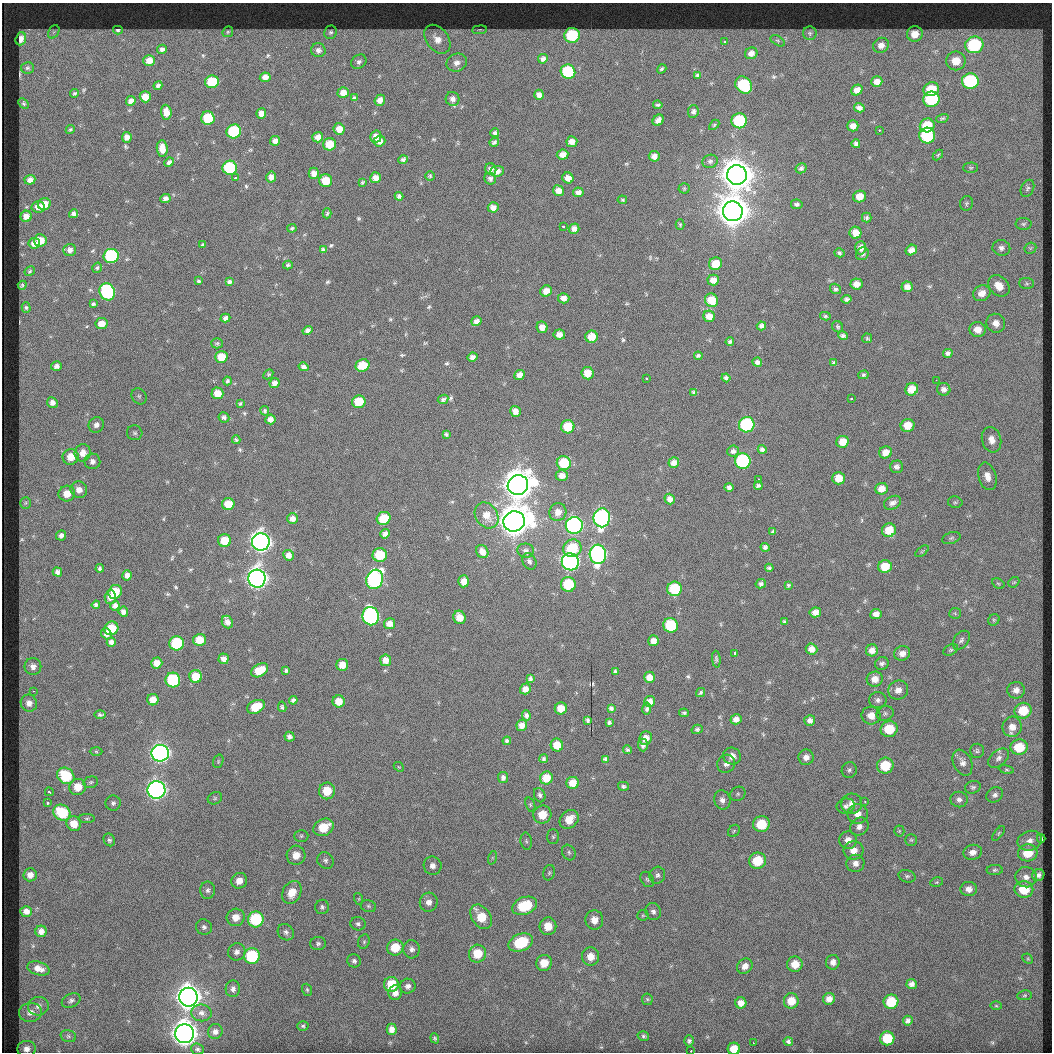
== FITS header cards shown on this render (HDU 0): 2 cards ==
NAXIS1  =                 1050  /
NAXIS2  =                 1050  /

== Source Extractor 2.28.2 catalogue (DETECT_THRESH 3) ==
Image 1050 x 1050 px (HDU 0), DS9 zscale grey, 1 PNG px = 1 image px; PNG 1054 x 1054 px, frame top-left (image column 1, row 1050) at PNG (2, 3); each listed source drawn as its Kron ellipse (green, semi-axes under 4 px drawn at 4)
Background 16.7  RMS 1.2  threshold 3.48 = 3 sigma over >= 5 px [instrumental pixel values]
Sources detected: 523; of the 523, the 500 brightest by FLUX_AUTO listed and drawn (23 fainter detections omitted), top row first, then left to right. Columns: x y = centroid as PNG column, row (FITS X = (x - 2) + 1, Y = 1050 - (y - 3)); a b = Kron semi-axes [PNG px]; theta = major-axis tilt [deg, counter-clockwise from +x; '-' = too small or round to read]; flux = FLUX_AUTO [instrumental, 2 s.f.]
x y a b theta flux
118 30 5 4 - 160
480 30 7 3 5 94
54 32 7 5 58 140
228 32 6 5 - 110
331 32 7 6 - 190
810 33 7 6 - 160
915 34 8 7 - 870
572 35 8 7 - 4200
21 39 6 5 - 520
437 39 16 11 -53 1100
778 41 8 4 -31 110
724 42 3 3 - 260
881 45 8 7 - 470
974 45 9 8 - 7000
162 49 5 4 - 230
318 50 7 7 - 330
751 53 6 5 - 400
543 59 5 4 - 260
149 60 6 5 - 730
956 61 9 9 - 1200
359 62 8 6 41 250
457 63 10 9 - 530
27 68 6 5 - 150
662 69 5 3 - 110
568 72 7 7 - 4500
697 75 4 3 - 120
265 77 5 4 - 380
970 81 8 8 - 6900
212 82 7 6 - 2900
877 82 5 5 - 430
744 85 9 7 -49 4700
158 86 4 3 - 190
931 89 8 6 24 1700
857 90 6 5 - 410
75 93 4 3 - 110
343 93 5 5 - 650
539 95 5 4 - 280
145 97 6 5 - 760
355 98 4 3 - 170
452 99 7 6 - 310
931 99 8 7 - 5200
380 100 5 5 - 420
131 101 5 4 - 330
24 104 6 3 -45 90
658 105 4 3 - 100
859 108 5 4 - 240
693 111 6 5 - 190
166 112 7 5 -84 640
261 113 5 5 - 450
208 118 7 6 - 3100
942 118 6 3 18 99
658 120 6 5 - 360
739 121 7 7 - 4800
714 125 6 3 46 87
927 125 7 7 - 1700
853 126 5 5 - 470
70 129 5 4 - 110
339 129 6 5 - 690
879 130 3 2 - 260
234 131 7 7 - 5800
495 133 4 4 - 170
927 135 8 8 - 5300
127 137 5 5 - 380
318 137 5 5 - 470
376 137 6 5 - 500
275 141 5 4 - 320
380 141 6 5 - 430
494 142 5 4 - 140
572 142 5 5 - 430
330 144 6 6 - 1400
856 144 4 4 - 200
162 149 8 5 -84 740
563 155 6 5 - 440
938 155 6 3 46 87
654 156 5 5 - 430
403 160 5 4 - 170
710 161 8 6 17 200
169 162 5 3 - 210
230 168 7 7 - 6000
801 168 6 4 29 170
971 168 7 5 0 130
491 169 6 5 - 270
497 171 7 5 6 360
314 173 6 5 - 530
737 175 10 10 - 200000
430 176 4 4 - 92
271 177 5 5 - 380
236 178 4 3 - 1100
376 178 5 5 - 440
568 178 6 5 - 490
490 179 6 5 - 190
30 180 5 5 - 410
326 181 6 6 - 1500
362 182 3 3 - 86
684 188 5 5 - 99
1027 188 9 6 63 200
558 191 5 5 - 450
578 192 5 5 - 350
399 196 4 4 - 180
860 197 6 6 - 650
165 198 5 4 - 240
622 200 5 4 - 100
966 203 7 6 - 180
44 204 6 5 - 820
797 204 6 5 - 180
38 207 6 5 - 460
493 207 5 5 - 370
733 211 10 9 - 200000
327 213 5 3 - 110
73 214 5 4 - 230
26 216 6 5 - 500
867 218 5 5 - 140
1023 224 8 6 1 190
680 225 5 4 - 90
563 226 3 3 - 660
292 228 5 4 - 99
574 229 5 5 - 360
855 233 6 6 - 690
40 240 6 6 - 890
34 243 6 5 - 450
203 245 4 3 - 110
861 248 6 5 - 440
1001 248 9 8 - 330
1030 248 6 5 - 140
323 249 4 4 - 150
70 250 6 6 - 320
911 250 6 5 - 370
839 253 5 4 - 130
862 254 7 6 - 180
111 256 7 7 - 8300
715 264 7 6 - 1200
288 265 5 3 - 120
97 268 5 4 - 120
30 271 6 4 30 100
713 280 6 5 - 520
199 281 3 3 - 92
229 282 4 4 - 200
1027 283 7 5 -3 170
856 284 6 5 - 470
22 285 4 4 - 98
999 286 12 9 -47 920
907 287 5 5 - 400
835 289 6 5 - 170
546 291 6 5 - 520
107 292 9 7 -65 9400
982 293 9 7 30 710
564 298 5 5 - 400
847 299 5 4 - 170
711 300 7 6 - 1300
93 304 4 3 - 120
26 307 5 4 - 110
709 316 6 5 - 570
825 316 5 4 - 110
225 318 5 4 - 240
476 321 5 4 - 280
996 323 9 9 - 650
102 324 6 5 - 710
761 326 4 4 - 220
542 327 6 5 - 540
838 327 6 5 - 120
978 329 8 7 - 740
307 330 5 4 - 230
559 335 6 5 - 420
843 336 5 4 - 170
592 337 6 6 - 960
867 338 5 5 - 92
730 342 4 3 - 150
217 343 5 5 - 97
948 353 5 4 - 200
698 356 4 4 - 140
221 357 6 5 - 1100
472 357 5 4 - 260
757 362 5 4 - 260
834 363 3 3 - 120
363 365 7 6 - 1700
56 366 5 5 - 300
304 367 5 4 - 250
587 373 6 6 - 1000
268 374 5 4 - 98
519 375 5 5 - 350
863 375 5 4 - 120
646 378 3 3 - 300
726 378 4 4 - 150
936 380 2 2 - 240
227 381 4 4 - 140
274 383 5 4 - 340
912 389 6 6 - 910
944 389 7 6 - 270
694 392 4 4 - 150
217 393 6 6 - 1100
139 396 8 7 - 250
443 399 5 4 - 130
851 399 3 3 - 350
359 402 7 6 - 1800
52 403 5 5 - 340
240 404 4 2 - 85
265 411 5 4 - 120
515 411 5 5 - 410
224 417 5 5 - 190
270 419 5 5 - 340
96 425 8 7 - 390
747 425 8 7 - 8200
908 425 7 6 - 1000
568 427 7 6 - 2100
135 433 8 7 - 240
446 434 4 3 - 110
236 440 4 3 - 110
991 440 13 9 -76 650
843 442 6 6 - 850
762 449 4 4 - 180
733 451 5 5 - 200
885 452 6 6 - 610
83 453 8 8 - 690
71 457 8 8 - 960
92 461 8 7 - 380
743 461 8 7 - 8500
564 463 7 7 - 2500
674 463 5 5 - 400
896 467 6 6 - 260
562 476 6 5 - 480
987 476 14 9 -74 680
839 478 6 6 - 880
759 480 3 3 - 420
518 485 10 9 - 160000
758 486 4 3 - 150
729 487 4 4 - 200
881 489 6 5 - 670
79 490 8 8 - 610
67 494 8 8 - 1000
670 499 5 5 - 390
955 502 7 5 -10 170
26 503 6 5 - 120
893 503 9 6 27 350
228 504 6 6 - 1300
558 512 9 8 - 640
487 515 14 11 -55 920
384 518 7 6 - 1900
602 518 9 8 - 19000
293 519 5 5 - 350
514 521 11 10 - 180000
574 525 8 8 - 22000
889 530 7 6 - 1200
773 532 4 3 - 120
385 534 5 4 - 280
61 535 5 5 - 270
951 538 9 5 17 210
224 540 6 6 - 1400
261 542 9 8 - 50000
765 547 4 4 - 170
572 548 9 8 - 2700
526 551 8 7 - 270
922 551 8 4 37 120
482 552 7 5 -57 550
598 554 9 8 - 20000
288 555 5 5 - 370
380 555 7 7 - 2100
529 561 8 6 -62 230
570 562 9 8 - 25000
885 566 7 6 - 1400
100 568 4 4 - 150
769 568 4 4 - 140
57 572 5 4 - 240
127 575 5 5 - 330
257 579 9 8 - 54000
375 579 10 8 65 16000
464 581 6 5 - 550
1014 582 6 4 41 110
568 584 7 7 - 2500
761 584 5 4 - 180
998 584 6 4 -30 120
788 585 4 4 - 110
675 589 7 7 - 3800
115 592 7 6 - 2000
110 597 6 6 - 420
96 605 4 4 - 180
115 606 5 4 - 250
123 612 5 4 - 290
815 612 6 5 - 440
955 613 6 5 - 150
876 614 5 5 - 370
371 616 9 8 - 17000
459 617 7 6 - 740
994 620 6 5 - 140
227 622 6 5 - 350
784 622 3 3 - 100
389 624 5 5 - 500
671 625 7 7 - 4300
111 628 7 6 - 2100
106 634 6 5 - 350
199 640 6 6 - 1200
961 640 10 7 52 300
653 641 5 5 - 420
111 642 4 4 - 250
177 643 7 7 - 5000
811 649 6 5 - 490
872 650 6 6 - 430
951 650 8 5 26 160
735 653 4 3 - 540
902 653 8 7 - 520
224 659 5 5 - 320
716 659 8 3 -85 100
386 660 6 5 - 530
157 663 5 5 - 640
882 664 7 6 - 210
342 665 6 6 - 740
33 666 8 8 - 470
260 670 9 6 30 1400
286 670 4 3 - 120
615 672 4 3 - 130
196 677 6 6 - 1300
649 677 5 5 - 520
530 679 4 4 - 150
875 679 8 7 - 710
173 680 7 7 - 5400
525 689 5 5 - 400
898 690 10 9 - 650
1016 690 9 8 - 530
33 691 3 2 - 250
701 693 5 3 - 100
153 700 6 5 - 700
293 700 4 4 - 160
878 700 8 8 - 310
339 701 6 6 - 750
650 701 5 5 - 460
29 703 8 8 - 500
256 707 9 6 24 1400
282 707 5 3 - 110
561 708 6 6 - 920
611 708 4 4 - 150
647 709 6 4 80 180
1023 711 8 8 - 2000
684 713 5 3 - 120
885 713 9 7 21 260
100 715 5 4 - 130
526 715 5 3 - 180
871 716 9 9 - 860
736 719 5 5 - 390
588 720 3 3 - 130
810 720 5 5 - 320
609 723 4 3 - 120
522 725 5 5 - 440
1012 727 10 9 - 700
697 729 6 4 15 160
889 729 8 8 - 2500
289 737 5 5 - 240
646 738 7 6 - 600
507 741 4 4 - 150
557 745 6 6 - 1100
643 745 6 5 - 250
1019 747 8 7 - 2200
627 750 4 3 - 130
96 751 6 4 -2 110
977 751 7 7 - 170
160 753 8 8 - 38000
732 756 9 8 - 630
806 757 8 7 - 470
998 758 12 7 40 380
544 759 4 4 - 140
605 759 4 4 - 140
218 761 7 5 72 130
962 763 13 9 -65 500
726 764 9 8 - 430
885 766 8 8 - 2600
399 767 6 4 -42 110
849 770 8 7 - 250
1006 770 7 4 -9 130
66 776 9 7 -37 3500
503 778 5 5 - 210
546 778 6 6 - 1100
91 782 7 5 16 170
573 783 6 6 - 900
623 786 5 4 - 160
78 787 8 8 - 1200
973 787 8 6 15 200
156 790 9 9 - 40000
327 791 8 8 - 1800
49 792 4 3 - 1100
738 794 8 7 - 200
540 795 7 5 -67 210
995 795 9 7 31 300
215 798 7 6 - 190
959 799 8 7 - 330
722 800 9 8 - 480
865 801 3 2 - 240
48 803 3 3 - 730
113 803 7 7 - 240
852 804 10 10 - 750
530 805 7 4 -70 130
846 806 9 7 10 350
62 813 9 7 -35 3700
542 814 9 9 - 1400
858 814 10 9 - 750
87 818 8 4 0 140
569 819 10 8 44 1300
74 824 7 7 - 1100
761 824 8 8 - 2600
323 827 10 8 29 2300
859 827 10 8 39 490
734 831 7 5 47 150
899 831 5 5 - 120
999 833 9 4 52 140
301 836 7 6 - 170
553 837 7 6 - 180
1041 838 4 3 - 100
109 840 6 5 - 170
848 840 9 8 - 640
911 840 6 6 - 140
526 841 8 5 -79 200
1030 841 12 9 15 670
854 850 10 9 - 730
569 852 8 6 -62 230
973 852 9 7 15 510
1028 853 9 8 - 2100
296 855 9 9 - 1000
492 858 7 4 72 150
325 860 9 7 -46 300
757 861 8 8 - 2600
855 863 9 8 - 530
433 866 9 9 - 510
995 870 8 5 2 170
549 873 8 5 74 200
30 875 6 6 - 490
657 875 8 7 - 300
1038 875 6 5 - 300
907 876 8 6 -17 210
1026 877 10 10 - 610
647 879 8 6 -55 200
239 881 8 7 - 750
937 882 6 4 12 120
969 889 8 7 - 500
1024 889 9 8 - 2100
208 890 8 7 - 280
292 892 12 9 64 1300
359 899 6 4 -72 91
429 902 9 9 - 580
368 906 8 6 -17 180
525 906 13 8 20 4200
322 907 7 6 - 200
26 911 6 5 - 450
653 911 8 7 - 340
643 915 5 5 - 130
236 917 9 8 - 840
481 917 13 9 -55 2200
256 919 8 8 - 4900
594 920 9 9 - 910
358 924 7 6 - 230
548 926 9 8 - 1300
204 927 8 7 - 270
41 931 6 5 - 410
286 932 9 7 -46 280
364 942 7 5 70 150
521 943 12 8 23 4400
318 944 8 6 2 230
395 948 8 8 - 1900
412 949 9 8 - 390
237 952 9 8 - 380
477 954 9 8 - 2000
252 956 8 7 - 5300
590 957 9 8 - 920
1028 959 6 4 -44 110
354 961 7 6 - 220
833 962 7 6 - 420
544 963 8 7 - 1200
795 964 8 8 - 1100
745 966 8 7 - 530
38 968 11 6 -17 660
391 984 7 7 - 2000
912 984 5 5 - 280
408 986 8 7 - 320
233 989 8 7 - 320
307 990 6 4 -70 110
395 993 7 6 - 540
1025 995 7 5 8 140
188 997 9 9 - 100000
647 999 6 5 - 120
829 999 6 5 - 460
71 1000 10 6 25 250
791 1001 7 7 - 1100
891 1002 7 7 - 2300
741 1003 5 5 - 560
38 1006 10 9 - 470
996 1006 5 3 - 88
30 1012 11 9 7 710
201 1013 10 8 -8 470
908 1021 5 5 - 250
303 1026 5 4 - 110
392 1029 5 5 - 470
215 1031 8 7 - 360
185 1034 9 9 - 100000
68 1036 8 6 -15 200
643 1036 6 4 -16 120
435 1038 5 4 - 93
887 1038 7 7 - 2400
689 1041 5 5 - 160
788 1041 5 4 - 150
753 1043 2 2 - 390
27 1049 9 8 - 570
197 1049 6 5 - 150
734 1049 6 6 - 1000
691 1051 3 2 - 430
At the frame edge (FLAGS 8, measured only in part): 3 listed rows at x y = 27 1049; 734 1049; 691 1051
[23 fainter detections neither listed nor drawn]